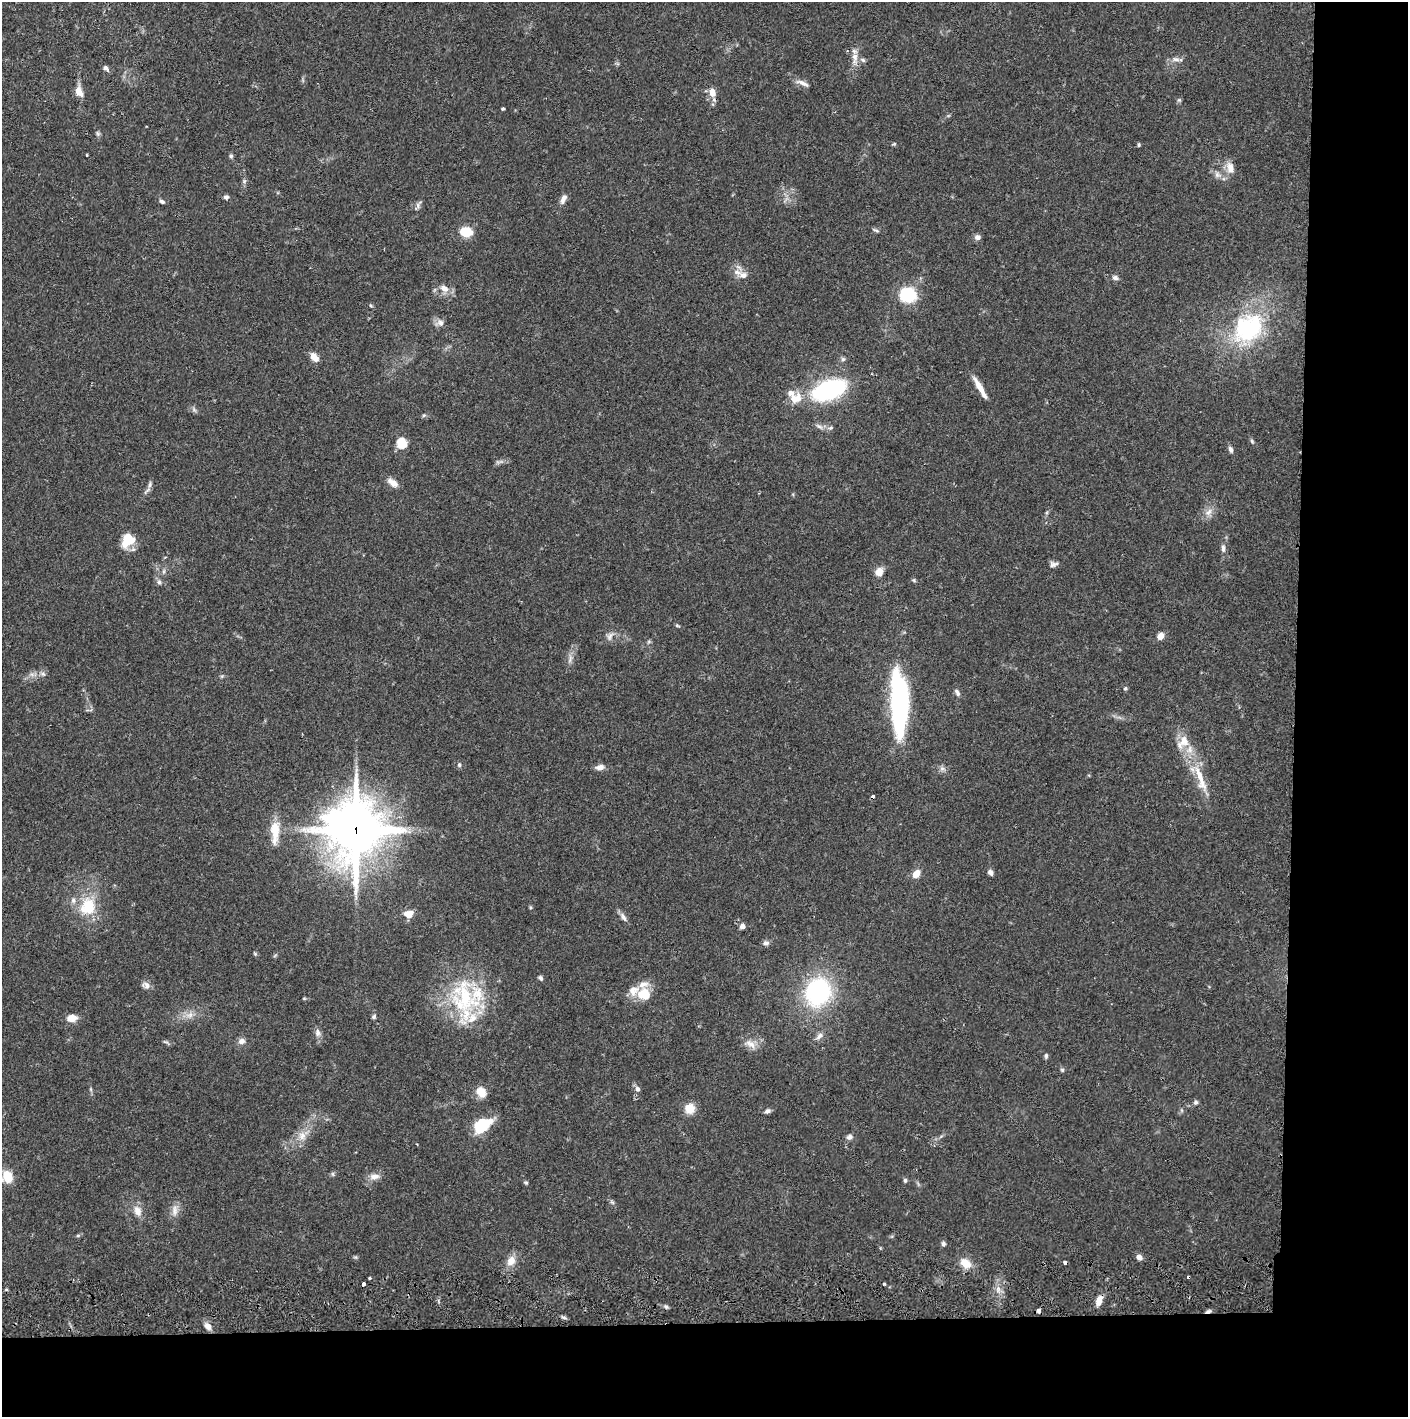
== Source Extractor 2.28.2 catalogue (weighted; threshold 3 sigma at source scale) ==
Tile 9 of 3 x 3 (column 3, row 3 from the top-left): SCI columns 2818-4223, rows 57-1471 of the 4229 x 4359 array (HDU 1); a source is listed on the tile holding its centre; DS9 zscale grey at full resolution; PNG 1410 x 1419 px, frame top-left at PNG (2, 2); no overlay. Shown black and unused: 14% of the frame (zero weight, under 2 of 3 exposures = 3% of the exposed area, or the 3 px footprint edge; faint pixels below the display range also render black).
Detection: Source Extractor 2.28.2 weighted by HDU 2 'WHT'; one run over the whole footprint, this tile lists its part. Background 0.0679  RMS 0.0048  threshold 0.0217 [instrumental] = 3 sigma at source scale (4.5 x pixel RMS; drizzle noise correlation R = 1.50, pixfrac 1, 0.05/0.05 arcsec/px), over >= 5 px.
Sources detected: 133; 2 too faint to see at this stretch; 1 inside a brighter object's white glare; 2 cosmic-ray / hot-pixel residue — not listed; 9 inside a brighter listed object's ellipse — not listed separately; the other 119 listed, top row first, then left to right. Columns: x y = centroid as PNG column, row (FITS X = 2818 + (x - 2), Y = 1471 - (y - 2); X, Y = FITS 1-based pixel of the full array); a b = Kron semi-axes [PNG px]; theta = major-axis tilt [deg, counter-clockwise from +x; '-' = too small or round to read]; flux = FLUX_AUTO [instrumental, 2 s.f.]
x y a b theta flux
855 58 22 7 -88 4.4
1175 59 13 6 -4 2.2
863 60 7 5 -30 1.1
106 68 9 6 -48 1.5
803 83 19 6 -23 2.7
79 91 11 7 -68 5.2
712 92 10 8 -82 4.6
1179 100 6 4 18 0.68
503 109 3 3 - 0.7
98 134 7 5 -88 0.97
1139 145 5 4 - 0.72
87 155 3 2 - 0.34
231 156 6 5 - 0.87
1230 168 15 9 -76 4.7
1217 175 10 8 -32 2.5
244 181 7 5 46 0.98
226 197 6 6 - 1.2
563 199 14 6 65 2.5
162 202 8 5 -27 1.1
418 205 15 5 63 1.6
876 230 9 4 -28 0.9
466 232 11 9 -6 11
978 237 8 7 - 1.8
743 275 13 9 -4 3.4
1115 278 8 6 -24 1.4
444 288 13 9 -30 4.1
908 295 16 13 -9 26
371 306 5 4 - 0.59
440 323 12 9 8 2.6
1248 328 41 32 42 51
314 357 11 7 -46 4.4
843 359 6 6 - 0.97
980 388 27 5 -60 6.3
829 390 27 14 20 71
796 398 18 13 24 7.7
194 409 8 5 -45 1.1
424 415 6 4 43 0.66
820 427 10 6 -30 1.8
1252 441 6 5 - 0.77
402 443 6 5 - 34
1231 449 8 5 -72 1.6
392 482 15 7 -33 3.6
150 484 10 5 82 1.5
1208 512 13 7 50 3.3
128 539 15 11 66 13
1223 548 10 5 -85 1.9
1053 564 10 7 9 1.8
879 572 8 7 - 5.6
159 582 7 6 - 1.2
677 625 6 4 -16 0.64
610 636 14 7 63 2.3
1161 636 6 5 - 4.3
43 674 9 5 -27 1.3
222 676 6 4 44 0.64
1125 689 6 4 1 0.59
957 693 10 5 -61 1.5
898 702 62 17 -85 94
459 765 6 5 - 1
600 767 9 6 7 3.1
942 769 8 7 - 1.6
1200 779 49 10 -71 14
356 830 20 17 -88 2500
275 831 33 11 87 9.7
990 872 7 5 -47 1.9
916 874 8 6 54 5.5
88 906 26 22 77 18
530 907 5 3 - 0.57
409 914 10 8 1 5
623 917 14 6 -59 2.1
742 926 5 4 - 3.5
766 943 8 6 -11 1.6
255 954 5 5 - 0.66
540 978 6 5 - 1.1
146 985 12 8 -14 2.2
818 992 27 23 66 61
644 994 20 16 -13 10
465 997 55 31 -71 46
304 998 5 3 - 0.47
190 1015 11 9 35 3.4
374 1017 6 5 - 0.93
72 1018 10 7 6 5.4
318 1033 10 7 -81 2.3
820 1036 11 7 38 2.2
242 1041 8 7 - 2.4
166 1042 11 3 -23 0.85
750 1044 19 8 -31 3.9
1046 1056 6 4 90 1
1062 1070 6 5 - 0.75
637 1089 8 6 -45 1.5
481 1092 10 8 -48 8
1196 1102 6 5 - 1.1
690 1108 11 10 - 7.1
768 1111 7 5 21 1.6
482 1125 16 10 40 28
302 1136 12 11 - 4.6
849 1137 8 7 - 1.7
333 1174 6 4 -89 0.78
374 1176 15 8 6 3.3
7 1177 10 9 - 11
905 1180 6 5 - 0.91
526 1183 6 4 -16 0.68
612 1202 7 4 -44 0.9
175 1210 18 8 87 3.7
137 1211 15 10 -70 4.4
78 1235 6 4 19 0.67
943 1244 6 5 - 1.1
1139 1257 6 5 - 2.6
511 1261 11 9 61 5.1
966 1263 13 9 -36 6.9
1065 1263 4 3 - 2.4
369 1278 3 3 - 0.82
363 1284 4 3 - 3.6
884 1284 3 3 - 0.85
1099 1301 12 6 71 4.3
666 1307 6 5 - 0.94
1038 1310 4 4 - 2.6
1208 1311 7 4 13 1.4
563 1317 8 4 -22 0.99
208 1326 9 7 -51 3.1
Overlapping masked pixels (flux is a lower limit): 3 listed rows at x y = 356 830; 1065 1263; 1208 1311
Isophote crosses this tile's border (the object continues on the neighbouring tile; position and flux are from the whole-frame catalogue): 1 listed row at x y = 7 1177